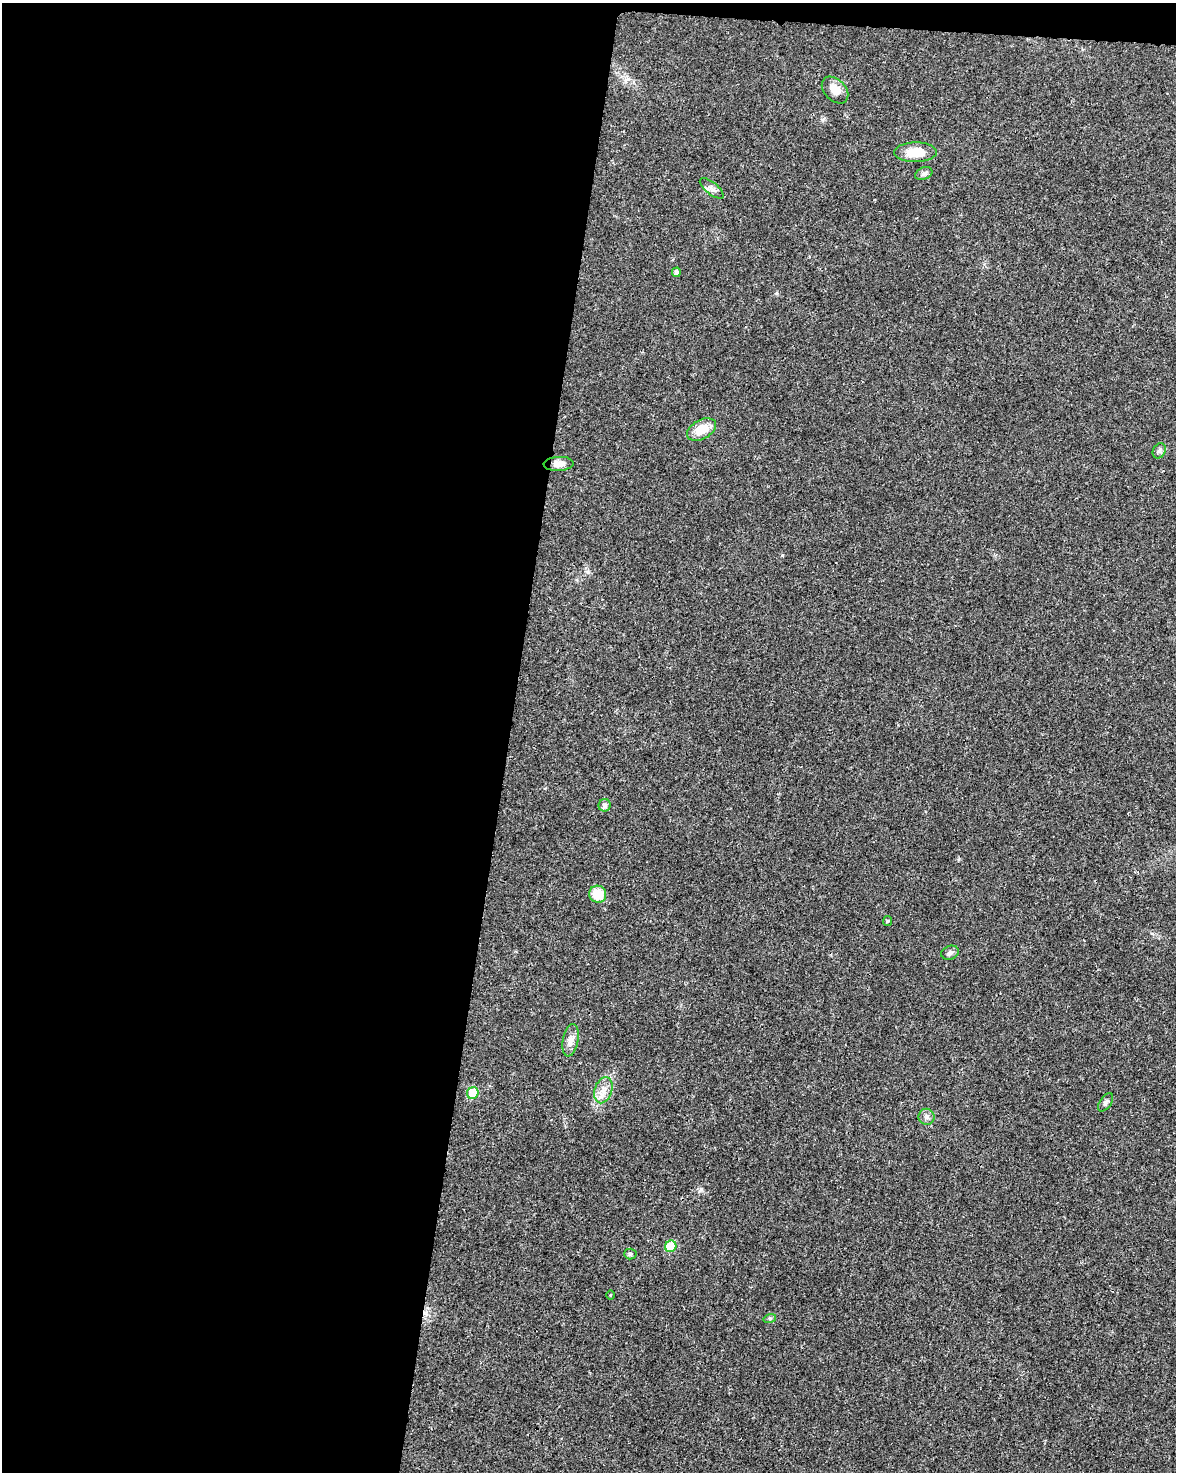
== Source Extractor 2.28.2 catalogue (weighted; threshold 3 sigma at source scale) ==
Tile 1 of 4 x 3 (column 1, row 1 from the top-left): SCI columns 5-1178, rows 3172-4641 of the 4707 x 4926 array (HDU 1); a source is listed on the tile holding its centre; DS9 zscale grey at full resolution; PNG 1178 x 1474 px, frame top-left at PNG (2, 3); each listed source drawn as its Kron ellipse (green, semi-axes under 4 px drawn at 4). Shown black and unused: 44% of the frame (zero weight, under 3 of 4 exposures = <1% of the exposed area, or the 3 px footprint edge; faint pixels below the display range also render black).
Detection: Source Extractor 2.28.2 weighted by HDU 2 'WHT'; one run over the whole footprint, this tile lists its part. Background 0.0201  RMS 0.0029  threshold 0.0129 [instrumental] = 3 sigma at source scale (4.5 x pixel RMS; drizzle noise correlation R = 1.50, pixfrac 1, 0.0396/0.0396 arcsec/px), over >= 5 px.
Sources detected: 21; all 21 listed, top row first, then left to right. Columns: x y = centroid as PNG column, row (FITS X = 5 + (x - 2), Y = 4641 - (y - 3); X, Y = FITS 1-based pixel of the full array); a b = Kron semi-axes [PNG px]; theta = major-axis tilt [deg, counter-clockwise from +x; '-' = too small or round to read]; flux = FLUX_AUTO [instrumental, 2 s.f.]
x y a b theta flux
835 90 15 10 -45 3.4
916 152 21 10 1 6.2
924 174 9 6 22 0.81
712 188 14 6 -39 1.3
676 272 5 4 - 0.94
702 430 15 9 29 5.3
1159 451 8 6 62 0.74
559 464 15 7 3 2.1
605 805 6 6 - 1
598 894 8 8 - 7.2
888 921 5 4 - 0.33
950 953 9 6 22 0.99
570 1040 16 7 80 2
603 1090 13 8 73 2.4
473 1093 6 5 - 12
1106 1102 10 5 57 0.77
926 1117 8 8 - 1.1
671 1246 6 5 - 9.7
630 1254 6 5 - 0.53
611 1295 5 3 - 0.23
770 1318 6 4 17 0.41
Unlisted compact peaks at least as high as the median listed source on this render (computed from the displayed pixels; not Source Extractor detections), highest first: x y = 782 555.